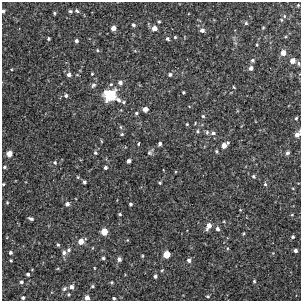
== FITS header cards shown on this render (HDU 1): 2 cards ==
NAXIS1  =                  299
NAXIS2  =                  299

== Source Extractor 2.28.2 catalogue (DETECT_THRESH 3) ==
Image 299 x 299 px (HDU 1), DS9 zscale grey, 1 PNG px = 1 image px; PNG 303 x 303 px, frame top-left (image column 1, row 299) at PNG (2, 2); no overlay
Background -2.34e-05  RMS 0.0031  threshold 0.00919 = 3 sigma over >= 5 px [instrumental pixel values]
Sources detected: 109; all 109 listed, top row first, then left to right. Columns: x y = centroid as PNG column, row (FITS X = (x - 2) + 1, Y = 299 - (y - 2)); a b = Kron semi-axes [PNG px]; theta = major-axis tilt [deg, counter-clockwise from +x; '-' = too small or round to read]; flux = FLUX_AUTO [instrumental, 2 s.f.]
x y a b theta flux
298 5 3 3 - 0.2
3 11 4 3 - 0.4
70 11 5 4 - 0.33
77 11 6 5 - 0.38
54 13 4 4 - 0.24
281 20 5 3 - 0.19
159 22 4 3 - 0.25
246 23 4 4 - 0.32
133 25 4 4 - 0.48
113 28 4 4 - 1.3
154 28 5 5 - 1.5
263 28 4 4 - 0.19
202 30 6 5 - 0.82
175 37 4 4 - 0.23
49 38 3 3 - 0.31
167 39 5 5 - 0.37
76 41 4 3 - 0.47
257 45 4 3 - 0.22
97 50 5 4 - 0.23
283 53 5 5 - 1.7
253 60 6 5 - 0.38
293 61 5 5 - 1.5
299 63 5 5 - 0.35
251 68 5 4 - 0.78
11 69 4 2 - 0.15
92 74 3 3 - 0.21
170 74 5 4 - 0.45
69 75 5 5 - 0.71
120 83 5 5 - 0.71
93 85 8 5 44 0.49
234 87 4 3 - 0.2
184 92 3 3 - 0.26
110 95 10 9 - 8.2
66 96 5 5 - 0.45
118 100 6 5 - 0.56
123 102 5 4 - 0.3
145 109 4 4 - 1.5
136 113 4 4 - 0.3
203 116 5 4 - 0.28
296 118 5 4 - 0.25
187 124 4 3 - 0.22
121 127 5 4 - 0.24
197 131 5 5 - 0.31
207 132 6 5 - 0.41
213 133 6 5 - 0.48
122 134 4 4 - 0.26
297 134 8 5 50 1.1
101 141 5 3 - 0.18
139 143 3 3 - 0.56
160 144 4 3 - 0.53
224 145 7 4 39 1.8
216 151 5 4 - 0.25
150 152 10 5 52 0.5
95 153 5 4 - 0.34
287 153 5 5 - 0.51
9 154 5 4 - 2
129 161 4 4 - 0.73
55 163 6 5 - 0.36
4 167 4 3 - 0.33
105 167 5 4 - 0.47
163 170 3 2 - 0.14
253 176 5 5 - 0.35
78 177 5 4 - 0.22
84 182 4 3 - 0.47
160 183 4 3 - 0.25
3 184 3 3 - 0.19
265 184 5 5 - 0.35
293 188 5 3 - 0.17
7 202 4 3 - 0.2
67 204 5 5 - 0.69
130 204 4 3 - 0.38
240 210 3 3 - 0.14
120 214 3 3 - 0.29
292 215 4 4 - 0.2
31 218 5 3 - 0.42
224 221 4 4 - 0.16
209 226 7 5 63 1.7
217 229 5 4 - 0.65
104 231 5 4 - 3.9
244 233 6 3 71 0.22
293 237 4 4 - 0.38
81 241 5 5 - 1.9
58 245 4 3 - 0.31
227 248 5 3 - 0.22
69 250 6 6 - 0.51
295 250 4 4 - 0.61
10 252 4 4 - 0.43
64 253 6 6 - 0.61
166 254 5 5 - 4.9
142 256 4 3 - 0.19
103 258 4 4 - 0.35
119 259 5 5 - 0.59
11 260 3 3 - 0.21
189 260 5 5 - 0.58
94 268 3 2 - 0.16
162 270 5 3 - 0.2
28 274 4 3 - 0.43
155 276 4 4 - 0.5
254 281 4 3 - 0.27
21 282 5 4 - 0.49
111 282 4 4 - 0.22
92 286 5 4 - 0.3
71 287 5 5 - 0.86
64 289 6 5 - 0.45
68 294 4 4 - 0.24
207 296 4 4 - 0.28
87 297 5 4 - 1.1
23 298 4 4 - 0.44
114 298 3 3 - 0.29
At the frame edge (FLAGS 8, measured only in part): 6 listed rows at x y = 3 11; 299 63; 297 134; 3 184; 87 297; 114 298